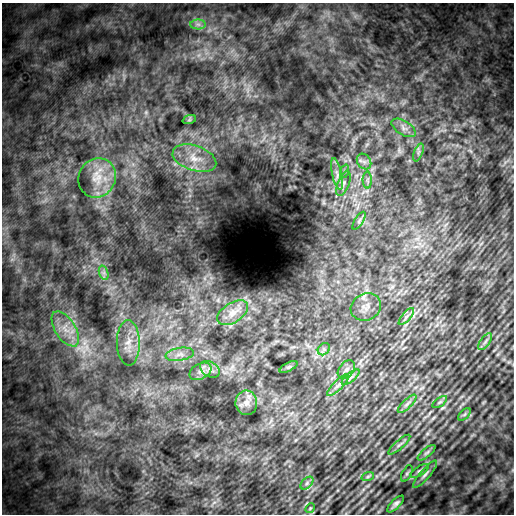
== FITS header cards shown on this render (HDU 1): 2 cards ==
NAXIS1  =                  512
NAXIS2  =                  512

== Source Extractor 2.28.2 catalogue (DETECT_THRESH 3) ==
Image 512 x 512 px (HDU 1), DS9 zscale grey, 1 PNG px = 1 image px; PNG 516 x 516 px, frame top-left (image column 1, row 512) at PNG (2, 3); each listed source drawn as its Kron ellipse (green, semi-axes under 4 px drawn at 4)
Background 5940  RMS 1200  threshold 3480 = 3 sigma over >= 5 px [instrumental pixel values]
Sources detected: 40; all 40 listed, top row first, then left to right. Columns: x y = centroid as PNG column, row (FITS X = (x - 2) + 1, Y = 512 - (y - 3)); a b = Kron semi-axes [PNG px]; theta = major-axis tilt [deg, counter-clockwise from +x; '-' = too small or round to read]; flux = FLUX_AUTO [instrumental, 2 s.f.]
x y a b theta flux
198 24 7 5 -1 2.4e+05
189 120 7 4 18 1.1e+05
404 128 13 7 -31 4.1e+05
418 152 9 3 69 1.6e+05
194 158 22 12 -18 1.3e+06
364 162 8 6 -53 3.1e+05
345 171 7 4 71 1.6e+05
337 174 16 5 -77 4.4e+05
97 178 20 18 60 1.7e+06
367 180 8 4 -90 2.2e+05
343 183 13 5 69 3.5e+05
359 221 10 4 57 1.8e+05
104 273 7 4 -72 2.4e+05
366 307 15 13 25 6.9e+05
233 313 17 10 32 7.7e+05
406 317 10 4 49 2.1e+05
65 329 20 10 -57 1.1e+06
485 342 10 4 55 2.1e+05
128 343 23 11 -89 1.3e+06
324 349 7 5 46 1.9e+05
180 354 14 6 8 5.2e+05
289 367 10 4 27 1.5e+05
210 369 11 7 -31 4.2e+05
346 369 10 7 51 3.6e+05
201 371 12 7 27 4.5e+05
351 377 11 4 40 2.5e+05
338 385 15 4 44 3.3e+05
440 402 8 4 35 1.2e+05
246 403 12 11 - 6.1e+05
407 404 12 4 44 2.4e+05
464 414 7 4 45 1.3e+05
399 445 14 2 41 1.9e+05
426 453 11 4 40 1.9e+05
419 471 11 4 32 1.9e+05
407 473 9 4 62 1.6e+05
425 474 17 5 49 3.0e+05
368 476 6 4 20 1.1e+05
307 483 8 4 46 2.0e+05
396 504 11 4 45 3.1e+05
310 508 5 4 - 8.9e+04